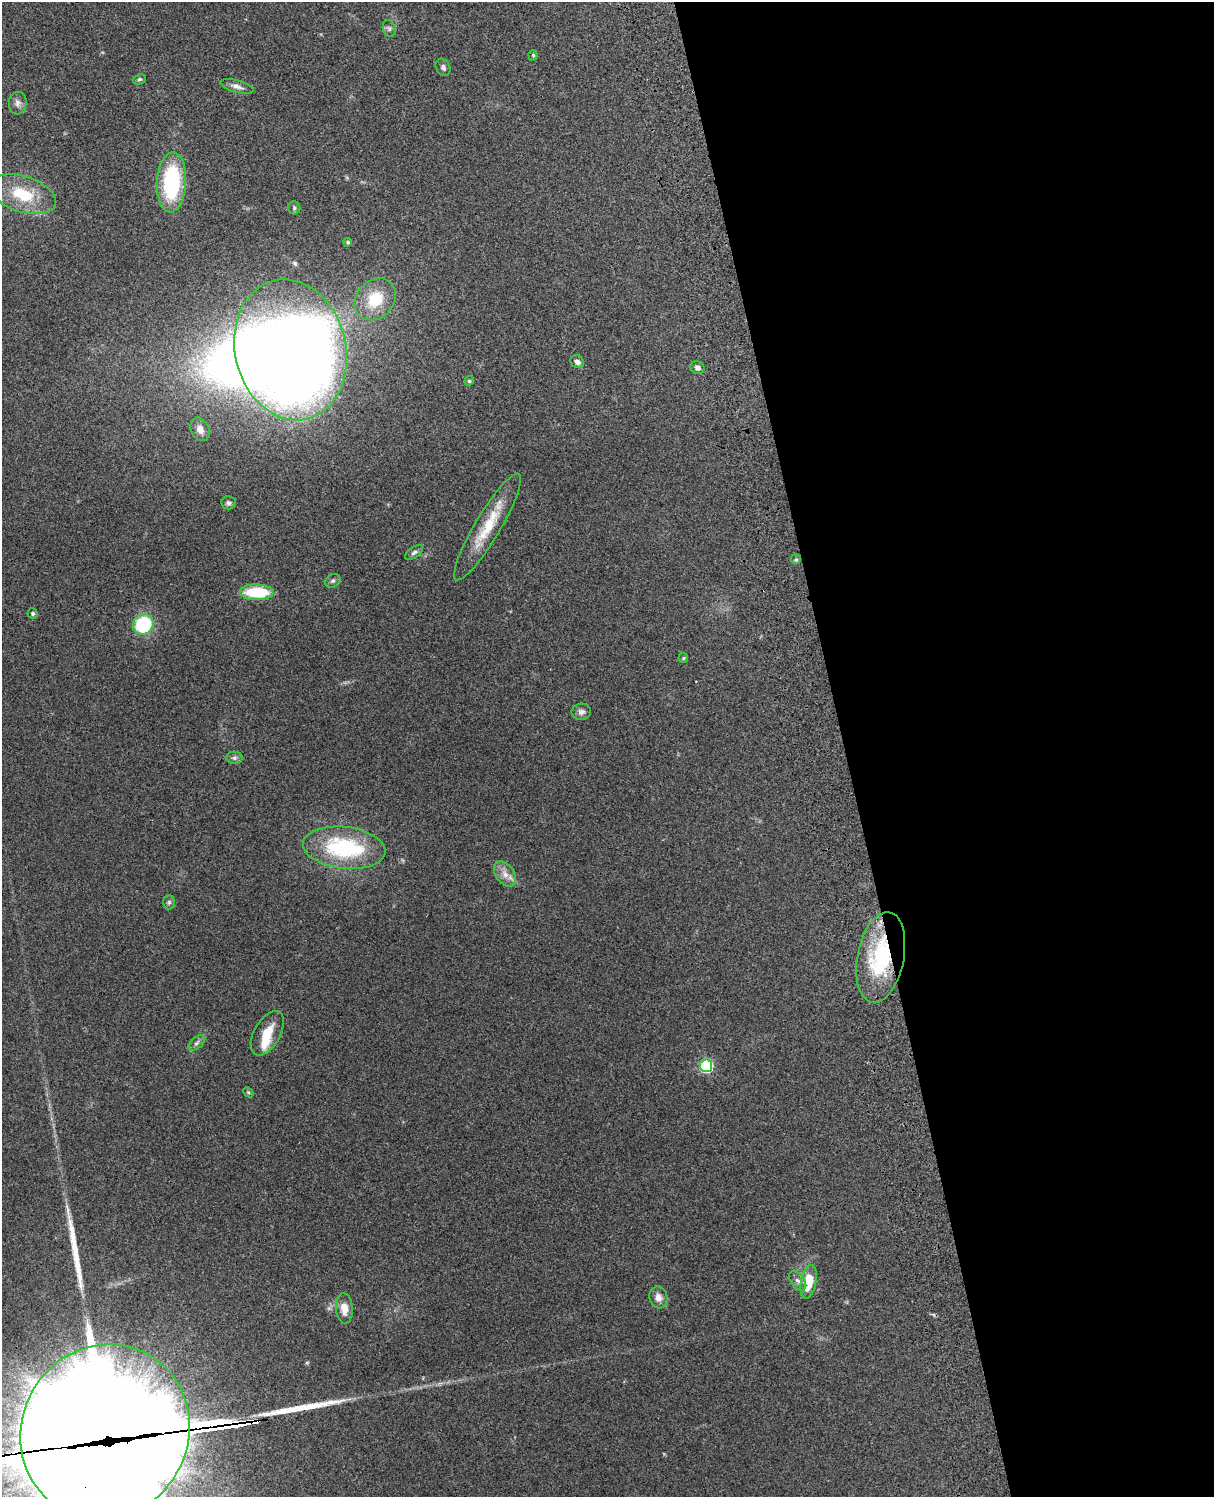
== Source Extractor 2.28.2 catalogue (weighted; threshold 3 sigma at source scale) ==
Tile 8 of 4 x 3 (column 4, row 2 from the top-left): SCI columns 3757-4968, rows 1661-3155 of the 5089 x 4928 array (HDU 1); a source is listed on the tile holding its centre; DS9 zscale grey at full resolution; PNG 1216 x 1499 px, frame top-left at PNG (2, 2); each listed source drawn as its Kron ellipse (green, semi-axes under 4 px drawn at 4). Shown black and unused: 31% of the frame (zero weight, under 3 of 4 exposures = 6% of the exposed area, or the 3 px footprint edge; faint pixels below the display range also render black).
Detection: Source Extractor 2.28.2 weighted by HDU 2 'WHT'; one run over the whole footprint, this tile lists its part. Background 0.228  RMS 0.0083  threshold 0.0375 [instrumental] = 3 sigma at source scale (4.5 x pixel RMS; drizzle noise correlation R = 1.50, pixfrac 1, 0.05/0.05 arcsec/px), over >= 5 px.
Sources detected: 48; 3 inside a brighter object's white glare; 3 long thin detections or spike segments (spike, bleed or trail) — neither listed nor drawn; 2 inside a brighter listed object's ellipse — not listed separately; the other 40 listed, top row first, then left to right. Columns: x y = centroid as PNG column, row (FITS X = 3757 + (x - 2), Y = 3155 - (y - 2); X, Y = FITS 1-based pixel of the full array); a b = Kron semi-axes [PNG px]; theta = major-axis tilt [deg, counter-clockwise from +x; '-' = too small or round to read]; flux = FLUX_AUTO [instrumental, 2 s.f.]
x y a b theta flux
389 28 8 6 -74 2.2
533 55 5 4 - 1.2
443 67 9 7 -63 2.6
139 79 6 5 - 1.4
237 86 17 6 -16 4.3
18 103 11 9 85 4.3
172 182 30 14 87 84
23 194 34 18 -18 36
294 208 6 6 - 1.7
348 242 4 4 - 1.6
375 299 23 18 48 29
290 350 71 55 -76 1300
577 362 7 6 - 3.4
697 368 7 6 - 2.9
469 381 5 4 - 1.5
200 429 12 9 -66 5.8
229 503 7 6 - 2.3
487 527 62 12 59 32
414 552 10 5 37 2.3
796 560 5 5 - 1.2
333 581 8 6 31 2.1
257 592 17 8 -1 38
33 614 5 5 - 1.5
143 624 10 9 - 62
683 658 5 4 - 1
581 712 10 8 6 3.7
234 758 8 6 -1 2.3
344 848 41 21 -7 87
505 874 14 9 -55 7.4
169 902 7 6 - 1.8
881 957 46 23 79 76
267 1033 24 13 60 17
197 1043 10 5 38 2.8
706 1066 6 6 - 94
248 1092 6 4 -45 1.2
798 1281 11 7 -54 3.9
808 1282 17 8 81 24
658 1297 11 9 -74 5.7
344 1308 15 8 -86 8.9
105 1432 89 83 60 24000
Overlapping masked pixels (flux is a lower limit): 2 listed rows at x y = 881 957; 105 1432
Isophote crosses this tile's border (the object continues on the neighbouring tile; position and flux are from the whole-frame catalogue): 1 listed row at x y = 105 1432